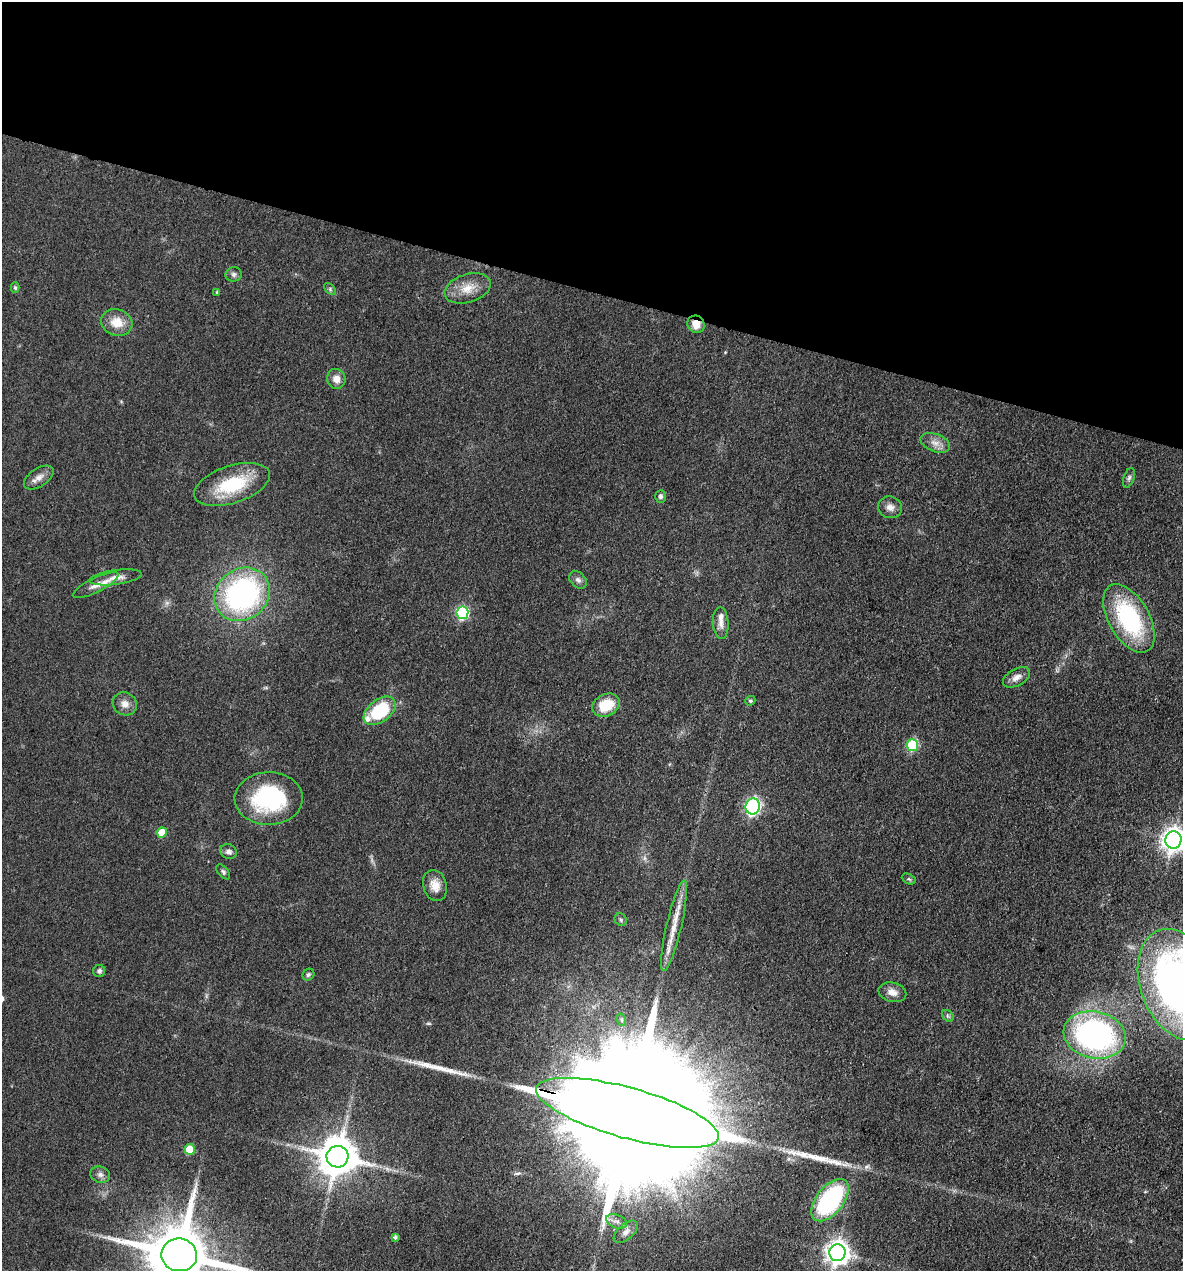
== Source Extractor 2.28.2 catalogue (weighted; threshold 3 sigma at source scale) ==
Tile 2 of 4 x 4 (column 2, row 1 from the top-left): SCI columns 1428-2608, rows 3809-5077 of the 5096 x 5079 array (HDU 1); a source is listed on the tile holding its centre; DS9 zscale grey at full resolution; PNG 1185 x 1273 px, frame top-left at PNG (2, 2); each listed source drawn as its Kron ellipse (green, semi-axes under 4 px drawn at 4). Shown black and unused: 23% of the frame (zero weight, under 3 of 4 exposures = <1% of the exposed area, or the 3 px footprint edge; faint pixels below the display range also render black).
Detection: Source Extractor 2.28.2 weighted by HDU 2 'WHT'; one run over the whole footprint, this tile lists its part. Background 0.0807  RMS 0.0067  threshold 0.03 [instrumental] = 3 sigma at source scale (4.5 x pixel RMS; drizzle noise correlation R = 1.50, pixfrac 1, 0.05/0.05 arcsec/px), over >= 5 px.
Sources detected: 60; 1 too faint to see at this stretch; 2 long thin detections or spike segments (spike, bleed or trail) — neither listed nor drawn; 3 inside a brighter listed object's ellipse — not listed separately; the other 54 listed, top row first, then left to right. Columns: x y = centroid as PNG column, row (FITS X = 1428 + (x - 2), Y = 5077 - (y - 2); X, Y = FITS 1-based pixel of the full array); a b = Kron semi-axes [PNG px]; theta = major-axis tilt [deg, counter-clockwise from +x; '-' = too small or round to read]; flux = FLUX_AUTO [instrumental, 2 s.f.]
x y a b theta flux
234 274 8 7 - 2.1
15 288 5 4 - 1.2
468 288 24 14 17 12
330 289 7 4 -47 1.1
217 292 4 4 - 0.91
117 322 16 13 -17 12
696 324 9 8 - 8.2
336 379 10 9 - 5.9
935 443 15 9 -19 5.4
39 477 17 9 33 5
1129 478 10 5 71 1.8
232 484 39 18 18 38
660 496 6 5 - 1.6
890 507 12 10 -20 4.4
116 577 26 7 7 6.2
578 580 10 7 -43 2.6
96 585 25 7 26 5.9
242 594 29 25 37 160
462 613 6 6 - 82
1129 618 38 20 -60 77
721 623 16 8 -86 4.6
1016 677 15 8 29 4.7
750 701 5 4 - 1.3
125 704 12 11 - 5.2
606 705 14 11 27 18
380 711 18 11 37 45
913 745 6 5 - 48
269 798 34 26 1 67
753 806 8 7 - 92
162 833 5 5 - 15
1173 840 9 8 - 600
229 852 8 7 - 2.7
223 872 9 5 -50 1.5
909 879 7 5 -26 1.1
435 885 16 11 -73 7.8
621 920 6 5 - 1.2
674 926 46 7 77 15
99 971 6 6 - 1.7
308 975 6 5 - 1.4
1178 984 58 38 -70 400
892 992 14 9 -14 5.5
948 1016 6 5 - 1.3
622 1020 6 4 -71 1.1
1095 1035 31 23 -12 190
627 1113 94 25 -15 86000
190 1149 5 5 - 21
337 1157 11 11 - 2200
100 1175 10 8 -16 3
830 1200 25 13 52 94
616 1221 11 6 -20 3.2
626 1232 14 7 40 4
395 1237 4 4 - 1.4
837 1253 8 8 - 590
179 1255 18 16 -9 6000
Overlapping masked pixels (flux is a lower limit): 3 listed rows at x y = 696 324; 1178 984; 627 1113
Isophote crosses this tile's border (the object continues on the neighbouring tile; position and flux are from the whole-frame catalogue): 3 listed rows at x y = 1173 840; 1178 984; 179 1255